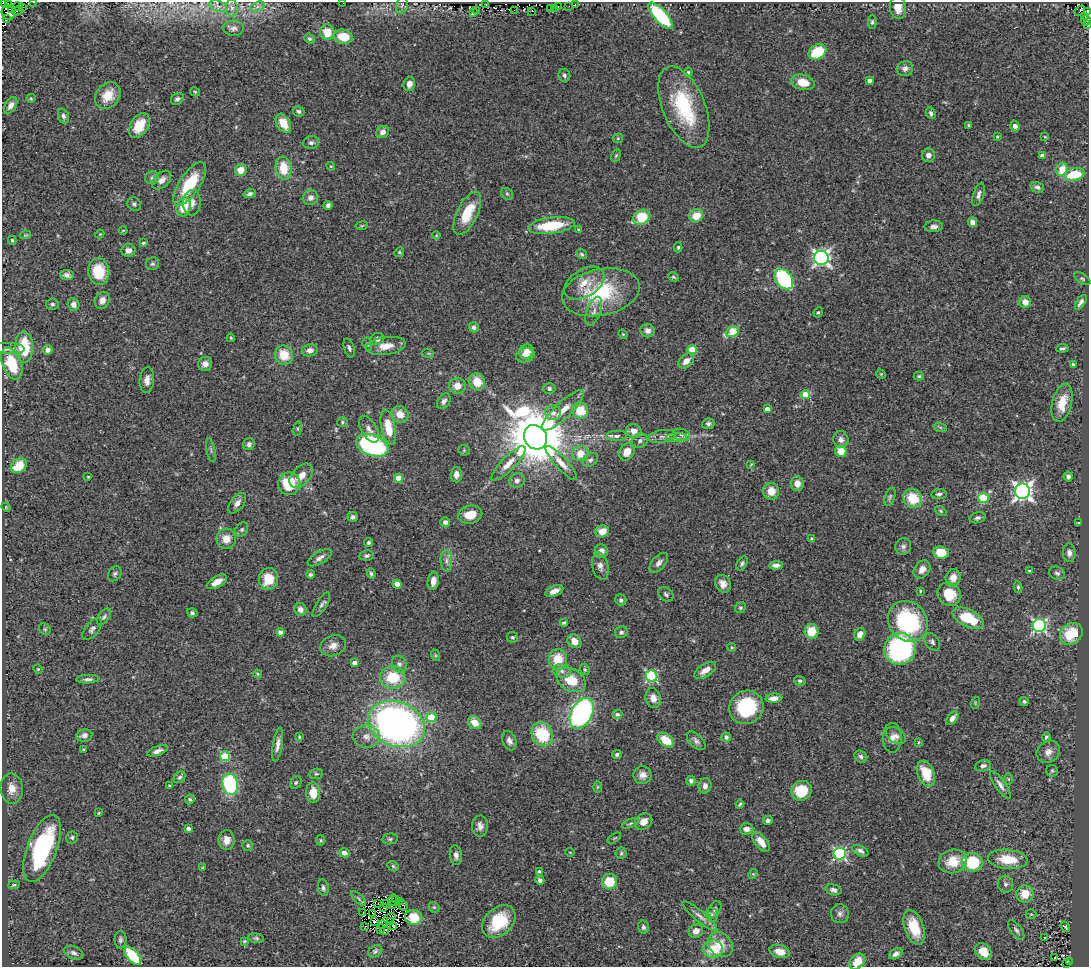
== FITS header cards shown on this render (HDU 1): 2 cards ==
NAXIS1  =                 1087
NAXIS2  =                  965

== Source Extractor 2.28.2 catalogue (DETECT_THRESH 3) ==
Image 1087 x 965 px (HDU 1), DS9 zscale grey, 1 PNG px = 1 image px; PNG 1091 x 969 px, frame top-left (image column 1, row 965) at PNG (2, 2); each listed source drawn as its Kron ellipse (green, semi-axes under 4 px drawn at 4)
Background 0.663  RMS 0.04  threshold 0.121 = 3 sigma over >= 5 px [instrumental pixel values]
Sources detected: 412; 10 with non-positive FLUX_AUTO (blend fragments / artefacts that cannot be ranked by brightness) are neither listed nor drawn; the other 402 listed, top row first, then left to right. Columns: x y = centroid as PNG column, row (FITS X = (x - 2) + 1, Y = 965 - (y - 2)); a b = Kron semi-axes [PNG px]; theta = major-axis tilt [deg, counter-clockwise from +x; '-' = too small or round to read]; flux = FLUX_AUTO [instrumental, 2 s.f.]
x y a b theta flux
3 2 3 2 - 30
34 2 3 2 - 11
343 3 2 2 - 3.5
8 4 3 2 - 83
486 4 2 2 - 10
402 5 8 5 73 2.2
575 5 3 2 - 0.41
18 6 4 2 - 38
219 6 10 5 -21 8.6
569 6 2 2 - 1.6
23 7 2 2 - 16
257 7 8 4 19 8.2
558 7 2 2 - 0.9
232 8 8 6 -88 9.7
550 8 3 2 - 3.3
555 8 3 3 - 4.5
898 8 11 8 -85 30
11 10 3 3 - 110
476 10 3 2 - 4
514 10 3 2 - 10
17 11 5 3 - 57
532 11 3 2 - 3.6
1080 11 6 3 47 40
1087 12 4 3 - 49
8 13 7 6 - 130
473 13 4 3 - 7.6
660 16 17 6 -48 240
1085 16 3 2 - 25
6 19 3 3 - 46
1086 20 5 5 - 6.2
872 22 6 4 90 5.1
1087 25 4 3 - 11
234 28 10 7 -1 12
327 32 7 7 - 49
343 37 9 7 -12 59
309 39 5 4 - 5
817 52 9 7 31 98
905 68 8 7 - 12
688 72 5 4 - 6.1
564 75 6 6 - 7.1
869 80 4 4 - 12
803 82 12 7 -14 53
409 84 7 5 74 19
195 92 5 3 - 3.3
108 95 15 11 52 47
31 98 5 4 - 3.2
177 99 7 5 31 7.2
11 105 9 5 60 15
684 107 43 21 -67 220
299 111 6 5 - 5.9
931 113 6 4 -64 7.5
63 116 8 5 -73 9.2
283 123 10 6 -58 46
139 126 13 8 59 58
968 126 4 3 - 3.8
1015 126 5 4 - 12
383 132 7 5 41 15
997 137 4 4 - 2.8
1045 137 4 3 - 2.2
618 138 5 4 - 3.3
311 142 8 6 13 7.9
928 155 6 6 - 14
616 156 6 4 63 3.7
1042 156 4 4 - 14
331 166 4 4 - 2.9
284 168 11 8 -82 69
1062 169 7 5 70 48
241 170 6 5 - 36
1074 174 10 6 11 86
152 178 7 6 - 6
162 180 11 7 43 14
190 184 25 10 56 110
1037 187 7 5 -16 7.9
250 194 6 4 20 7.7
507 194 6 5 - 4.7
978 195 11 5 71 10
310 198 8 7 - 14
192 203 13 9 87 20
134 204 7 6 - 6.7
328 205 4 4 - 7.9
184 207 10 7 72 72
467 213 23 10 64 80
696 216 7 6 - 41
642 217 9 7 32 91
972 222 5 4 - 19
362 226 6 3 9 2.8
551 226 23 8 7 110
934 226 9 6 4 13
123 230 4 3 - 2.2
578 230 4 4 - 3
100 234 5 3 - 2.3
25 235 6 4 10 3
436 235 4 3 - 2.3
12 240 4 4 - 3.4
143 243 4 3 - 5.2
678 247 5 4 - 4.5
128 250 7 6 - 14
399 252 5 4 - 3.7
582 254 5 4 - 4.3
821 258 7 7 - 810
152 264 7 6 - 6
99 271 13 10 -83 75
67 275 7 5 -8 11
673 277 5 3 - 3.5
784 279 11 8 -54 260
1082 279 9 5 -34 5.3
584 283 22 14 32 48
601 292 39 23 12 210
102 300 9 7 64 17
1025 302 6 6 - 20
1081 302 8 4 56 8.7
52 304 6 5 - 6
74 304 6 5 - 15
594 311 15 7 70 16
818 312 5 4 - 3.7
474 327 5 5 - 9
648 331 7 6 - 13
732 332 7 5 26 140
623 334 5 4 - 2.8
231 338 4 4 - 2.8
377 339 7 6 - 10
367 344 6 4 -73 4.2
386 346 20 9 8 37
24 347 15 9 -89 110
8 348 17 5 -3 13
349 348 10 5 -72 7.1
1062 348 6 3 6 4.9
48 350 5 5 - 14
310 350 8 6 8 15
692 350 4 4 - 83
526 352 7 7 - 23
428 353 6 4 -18 3
284 355 10 9 - 56
525 355 9 7 19 29
686 361 9 6 41 22
12 364 17 9 -69 100
205 364 7 7 - 17
1073 364 3 3 - 4.8
881 374 5 4 - 3.1
919 376 5 4 - 3.6
147 380 12 7 85 20
477 382 8 7 - 50
457 386 8 8 - 26
549 388 6 5 - 5.8
805 395 5 4 - 81
444 401 8 6 58 11
1062 403 20 9 76 53
767 409 4 4 - 15
563 410 28 8 43 41
580 411 8 7 - 72
553 413 8 7 - 15
400 414 9 8 - 32
342 422 5 4 - 3.8
708 424 6 5 - 6.9
388 427 18 7 -79 66
940 427 7 4 -19 5.5
298 429 7 4 82 3.5
369 429 15 7 -60 16
634 431 8 7 - 23
682 435 8 6 -16 8.8
616 436 10 5 4 12
662 436 14 6 10 17
535 437 13 11 -56 21000
676 438 10 4 5 9.8
841 440 8 7 - 13
640 441 8 7 - 10
249 444 6 5 - 8.9
372 445 17 10 -21 410
211 450 12 2 -78 5.2
464 450 5 5 - 3.7
841 451 6 5 - 50
627 452 9 7 56 32
580 454 8 7 - 38
590 460 8 6 37 8.1
508 463 23 7 45 30
561 463 22 6 -48 25
751 464 4 3 - 2.2
19 466 9 6 39 66
456 475 8 5 88 14
301 476 14 9 47 30
88 477 3 2 - 2.4
1068 477 5 4 - 8.8
398 478 4 4 - 44
517 481 8 7 - 10
797 483 7 6 - 24
289 484 11 11 - 110
771 491 8 8 - 37
1023 491 7 7 - 1200
939 494 7 5 5 7.2
890 497 9 5 72 6.2
913 498 10 9 - 77
983 498 5 5 - 180
237 503 12 6 51 14
6 507 5 3 - 2.4
941 511 6 4 -38 3.8
470 515 12 9 12 39
353 517 5 5 - 7.5
977 518 8 5 16 6.6
445 522 5 4 - 10
1078 523 3 3 - 2.7
242 529 7 6 - 5.5
602 531 7 6 - 34
226 539 10 9 - 31
812 539 4 3 - 4.2
368 543 4 3 - 4.8
903 546 8 8 - 8.6
601 551 7 6 - 17
941 552 8 6 -7 62
1069 553 9 6 -88 14
367 555 7 5 9 6.2
320 558 14 6 30 14
446 561 11 6 -87 11
659 563 12 6 49 12
742 563 7 5 59 6.3
776 565 7 4 1 13
600 566 14 8 -77 17
922 569 10 7 54 21
1029 571 3 3 - 2.7
1057 573 8 6 -22 7.8
115 574 8 6 55 6.3
310 574 4 4 - 6.3
371 574 5 4 - 5.1
953 578 9 7 75 25
268 579 11 9 86 63
433 581 9 5 81 20
217 582 11 5 29 26
397 584 4 4 - 45
723 584 9 7 -61 17
1018 587 6 4 -77 5
554 591 9 5 23 19
920 591 3 2 - 2.2
666 594 8 6 -41 7.9
949 594 12 11 - 64
621 600 6 5 - 6.6
321 605 14 5 58 9.1
740 608 6 5 - 4.8
300 609 6 6 - 16
192 613 5 4 - 6.9
104 617 9 5 54 6.8
968 618 17 8 -27 130
908 621 21 19 -50 300
564 623 4 3 - 4.3
1039 626 6 6 - 500
45 629 6 5 - 4.4
92 629 13 6 51 10
811 631 7 7 - 58
621 632 6 6 - 7.1
281 633 4 4 - 24
860 634 6 5 - 23
1071 634 12 10 41 92
512 637 5 5 - 5
574 641 7 6 - 25
932 642 9 6 -56 8
333 646 13 10 21 21
732 647 4 4 - 2.6
900 649 16 15 - 430
435 655 6 4 -72 3.2
558 659 10 9 - 64
354 663 4 4 - 17
399 664 8 7 - 9.4
38 669 5 4 - 2.9
585 669 6 4 -69 4.1
705 670 12 6 33 26
562 671 9 6 -18 11
257 674 4 3 - 3.2
651 676 6 5 - 340
393 677 12 11 - 92
88 679 11 4 3 8.7
571 680 15 11 -30 66
800 681 6 4 -20 5.3
653 698 10 7 -77 21
774 698 8 4 4 18
1024 701 4 4 - 5.2
975 703 6 3 73 3.3
746 707 17 16 - 180
582 713 16 10 62 550
617 714 5 5 - 7.4
431 717 5 5 - 98
952 718 8 4 53 14
475 723 7 6 - 31
396 724 29 22 -21 1300
542 734 12 10 -59 130
84 735 8 6 10 15
366 736 13 11 -4 26
896 736 11 7 -34 12
299 737 4 3 - 3.2
726 737 4 4 - 9
1046 737 5 4 - 5.8
892 738 15 9 -90 20
666 740 9 6 -36 57
509 741 10 6 -69 11
696 741 11 6 -45 9.7
918 742 4 2 - 2.2
278 745 17 5 81 16
83 749 3 2 - 2.5
158 751 11 4 19 12
1048 752 12 10 41 20
617 754 5 4 - 6.3
225 756 5 5 - 120
861 756 7 5 -34 6.9
983 766 8 5 13 9.3
1052 771 6 5 - 4.5
926 773 13 8 -68 77
316 774 7 5 10 5.1
642 775 9 9 - 16
180 777 6 5 - 5.5
1008 779 6 4 90 3.4
691 781 5 5 - 7.8
296 782 7 5 57 5.2
230 784 11 7 -76 260
169 785 3 3 - 2.2
1000 785 16 5 -55 14
705 786 7 6 - 12
597 787 6 4 89 3.9
12 789 15 11 -88 32
802 791 10 9 - 89
313 793 10 7 -87 40
190 799 5 4 - 4.4
740 804 4 3 - 3.8
99 813 3 2 - 3
768 820 5 4 - 8.8
644 822 9 7 34 21
630 823 9 4 22 4.9
480 826 10 8 88 16
188 828 4 4 - 8.4
746 829 7 5 1 16
72 837 6 6 - 5.4
614 838 8 3 33 2.8
390 839 8 5 9 5.4
227 840 10 8 90 25
321 840 5 4 - 2.9
761 842 11 6 -52 30
248 845 5 5 - 4.7
42 848 35 14 69 390
860 851 9 4 -27 9.2
570 852 4 3 - 2.1
344 853 5 4 - 13
621 853 6 5 - 5
840 854 6 6 - 380
456 855 10 6 -83 13
1008 859 20 9 -5 72
953 861 14 11 17 56
972 862 11 9 -11 140
393 866 6 5 - 4.1
202 868 4 3 - 3.3
539 872 4 4 - 9.6
753 874 5 4 - 3.1
540 880 4 4 - 10
610 882 8 7 - 62
1005 884 8 7 - 9.6
14 885 6 4 19 4.3
323 888 8 5 -80 7.1
833 890 8 5 -16 9.1
1025 894 8 8 - 48
359 899 10 4 -45 5
392 900 6 2 74 3.6
396 900 3 2 - 4.6
399 902 2 2 - 1.2
378 903 2 2 - 2.5
387 904 2 2 - 2.2
393 904 3 2 - 0.76
403 906 5 3 - 2.7
383 907 2 2 - 1.1
434 907 6 5 - 3.8
715 909 9 5 59 7
363 913 2 2 - 5.5
372 913 4 2 - 1.3
840 914 9 9 - 11
1031 914 5 5 - 3.9
712 915 7 5 -76 6.2
700 916 22 5 -39 17
413 917 9 7 -10 56
389 918 6 2 29 1.7
375 921 3 2 - 6.9
391 922 3 2 - 3.3
499 922 19 13 44 110
383 925 3 2 - 0.64
365 926 2 2 - 2
394 927 3 2 - 0.99
643 927 6 5 - 6.5
914 927 18 9 -71 69
1065 927 5 3 - 3.9
381 929 5 2 - 0.89
1016 930 11 5 -54 8.8
385 931 4 2 - 4.3
696 931 7 6 - 18
256 938 8 5 -9 5
1045 938 3 3 - 19
120 940 8 6 90 7.4
244 941 4 3 - 3.3
720 945 14 11 -48 41
713 949 10 9 - 67
375 951 7 5 32 6.5
983 951 9 7 -48 44
779 952 10 6 -15 25
73 953 10 6 -22 10
896 954 7 5 31 12
133 956 11 6 -51 170
1055 958 3 2 - 2.9
1069 961 3 3 - 5.9
857 962 9 6 46 44
1067 964 4 2 - 4.9
At the frame edge (FLAGS 8, measured only in part): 6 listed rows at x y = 3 2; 34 2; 343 3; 1087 12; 1087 25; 857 962
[10 non-positive-flux detections neither listed nor drawn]